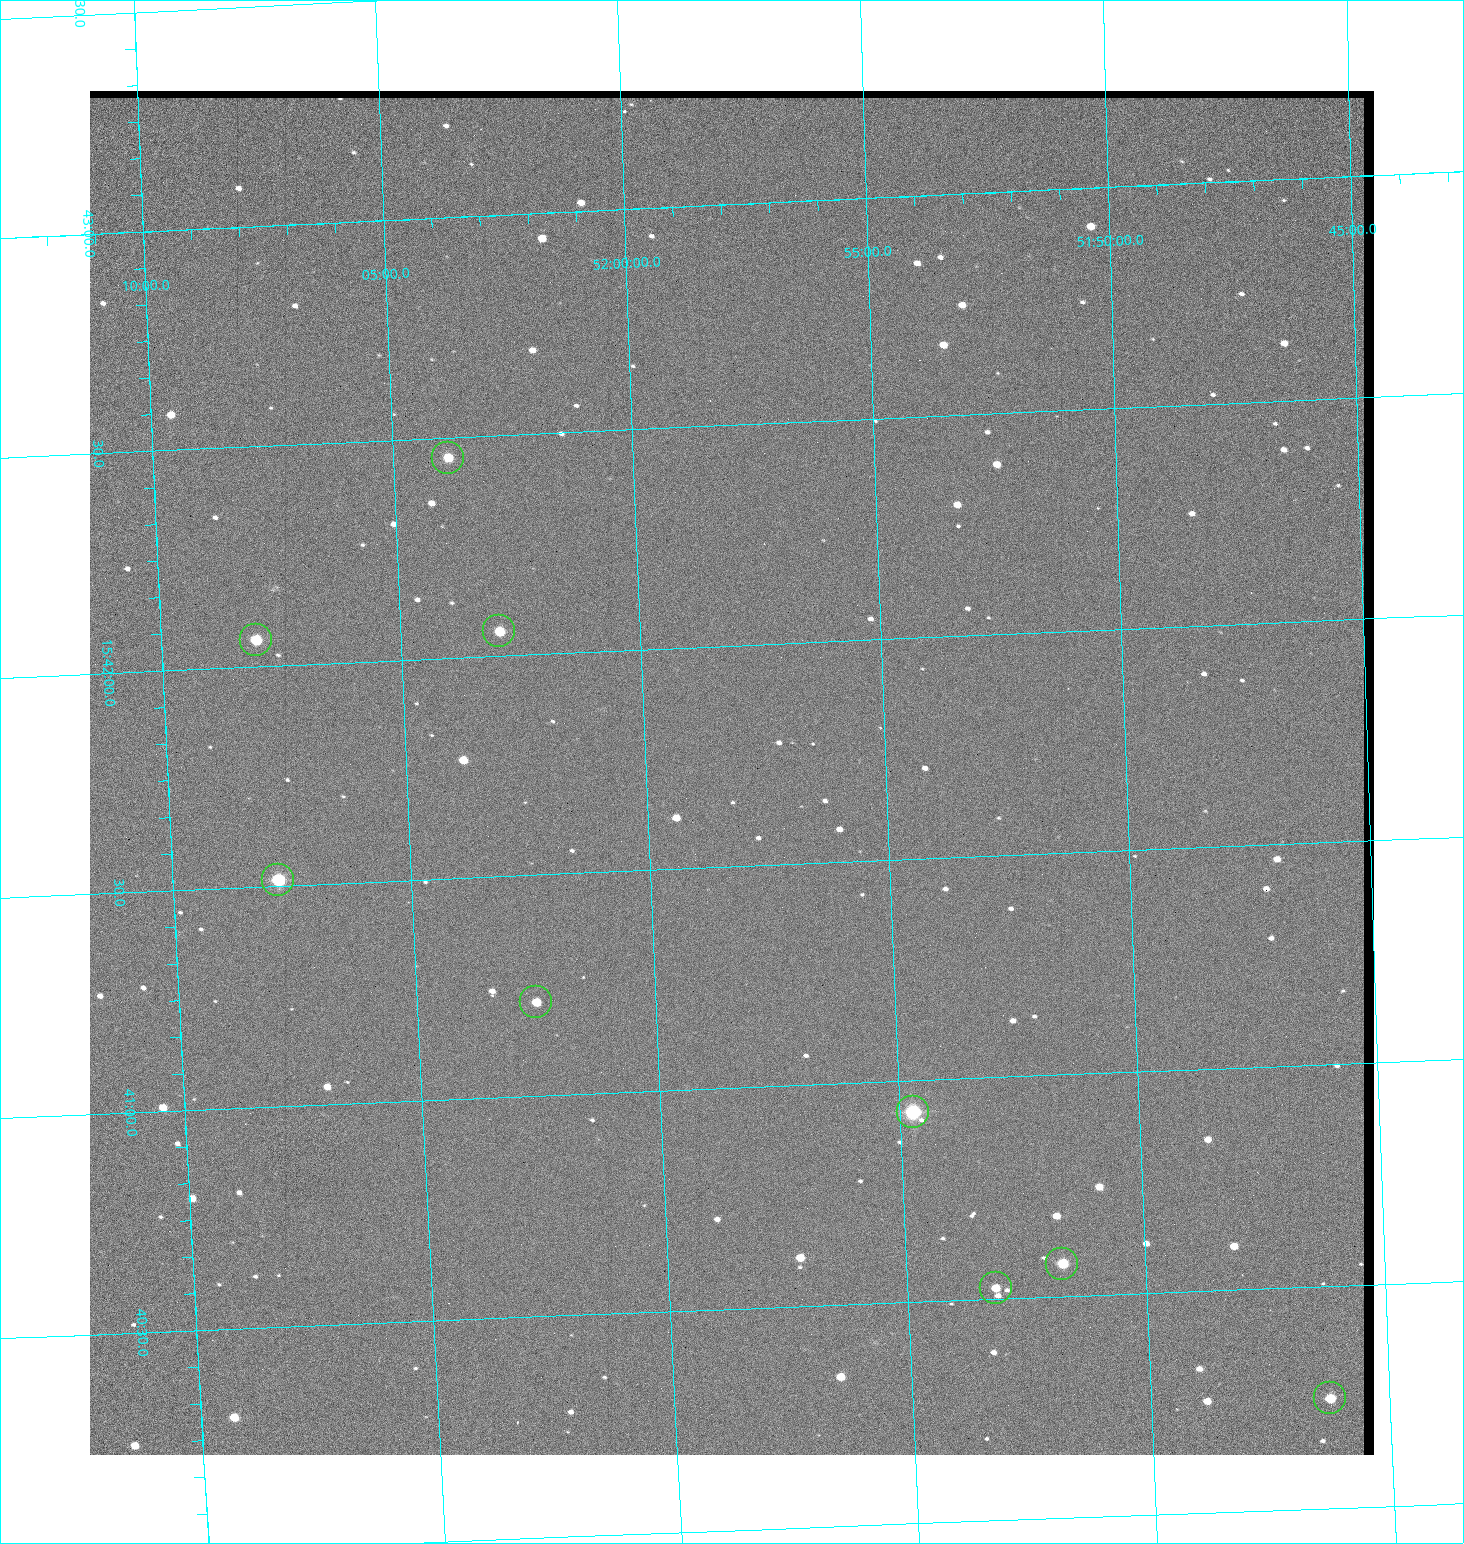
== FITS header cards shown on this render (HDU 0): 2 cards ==
NAXIS1  =                 1284 / length of data axis 1
NAXIS2  =                 1364 / length of data axis 2

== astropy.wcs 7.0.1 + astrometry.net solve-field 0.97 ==
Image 1284 x 1364 px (HDU 0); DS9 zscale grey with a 90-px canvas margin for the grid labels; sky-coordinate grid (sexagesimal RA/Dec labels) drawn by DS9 from the SOLVED WCS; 9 Tycho-2 reference stars matched to detected sources circled (green)
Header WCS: RA---TAN/DEC--TAN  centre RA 15:41:43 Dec +51:58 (235.43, +51.97 deg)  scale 1.26 arcsec/px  FOV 26.9' x 28.5'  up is +92 deg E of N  parity flipped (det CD > 0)
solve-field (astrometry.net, Tycho-2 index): VERIFIED the header's WCS against the Tycho-2 star catalogue (9 matches, 0 conflicts) and refined it, rather than solving blind
Solved WCS: RA---TAN-SIP/DEC--TAN-SIP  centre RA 15:41:43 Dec +51:58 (235.43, +51.97 deg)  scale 1.25 arcsec/px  FOV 26.8' x 28.5'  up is +92 deg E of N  parity flipped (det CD > 0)
The solver's refit moves the header's centre by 0.49 arcsec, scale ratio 0.9966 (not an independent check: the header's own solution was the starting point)
Tycho-2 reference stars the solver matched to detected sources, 9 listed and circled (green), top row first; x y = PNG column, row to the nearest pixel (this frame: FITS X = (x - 90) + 1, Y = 1364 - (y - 91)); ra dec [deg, ICRS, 3 dp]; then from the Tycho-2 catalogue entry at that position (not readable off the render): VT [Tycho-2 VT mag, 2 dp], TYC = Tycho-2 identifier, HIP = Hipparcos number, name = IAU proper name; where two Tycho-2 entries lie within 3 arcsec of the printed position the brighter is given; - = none
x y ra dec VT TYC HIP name
448 458 235.614 +52.064 11.61 3489-1132-1 - -
499 631 235.514 +52.049 11.19 3489-1407-1 - -
256 640 235.515 +52.133 11.12 3489-1380-1 - -
278 880 235.378 +52.130 9.31 3489-1322-1 76850 -
536 1002 235.303 +52.042 11.52 3489-958-1 - -
913 1112 235.232 +51.912 9.59 3489-824-1 - -
1062 1264 235.143 +51.862 10.97 3489-1016-1 - -
996 1288 235.131 +51.886 12.29 3489-908-1 - -
1330 1398 235.062 +51.771 11.53 3489-1453-1 - -